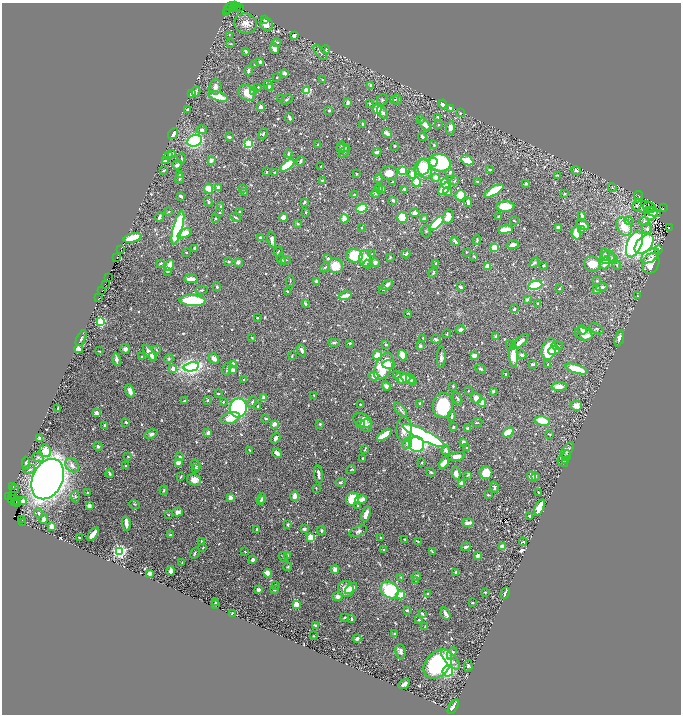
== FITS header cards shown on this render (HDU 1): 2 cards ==
NAXIS1  =                 1358
NAXIS2  =                 1424

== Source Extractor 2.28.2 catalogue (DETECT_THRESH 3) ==
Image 1358 x 1424 px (HDU 1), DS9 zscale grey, zoomed out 1/2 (1 PNG px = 2 x 2 image px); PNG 683 x 716 px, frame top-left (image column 2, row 1423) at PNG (2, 3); each listed source drawn as its Kron ellipse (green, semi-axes under 4 px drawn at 4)
Background 0.426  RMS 0.011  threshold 0.0342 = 3 sigma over >= 5 px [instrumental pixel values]
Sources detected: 862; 57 cannot appear on this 1/2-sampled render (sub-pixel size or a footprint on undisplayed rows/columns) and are neither listed nor drawn; of the other 805, the 500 brightest by FLUX_AUTO listed and drawn (305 fainter detections omitted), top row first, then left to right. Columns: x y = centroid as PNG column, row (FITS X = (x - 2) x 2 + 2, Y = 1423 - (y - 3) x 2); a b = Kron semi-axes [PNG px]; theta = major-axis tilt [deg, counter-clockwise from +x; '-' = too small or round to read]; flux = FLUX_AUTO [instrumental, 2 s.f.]
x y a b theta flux
235 6 3 2 - 71
230 7 4 4 - 55
237 7 3 1 - 45
239 7 2 1 - 21
233 8 3 1 - 33
227 9 2 1 - 18
226 13 3 2 - 54
265 20 3 2 - 5.6
245 23 11 10 - 19
267 24 7 6 - 15
229 35 4 3 - 1.9
294 36 4 3 - 8.5
277 43 4 3 - 4.4
231 44 4 3 - 1.9
274 49 5 3 - 12
325 50 4 3 - 3.4
246 51 4 2 - 3.8
320 53 9 2 -49 2.8
260 62 2 2 - 11
254 65 3 2 - 2
248 71 4 3 - 5.6
284 73 2 2 - 18
277 77 2 2 - 1.9
322 79 2 2 - 1.8
268 85 5 3 - 12
371 85 2 2 - 8.2
215 87 7 6 - 9.1
258 87 2 2 - 2.2
270 88 3 3 - 13
307 91 3 3 - 140
196 92 5 3 - 4.1
254 92 3 3 - 4.4
192 93 4 3 - 24
247 93 9 7 -36 30
218 96 10 4 -17 39
281 99 3 2 - 1.9
395 99 3 3 - 2
397 99 5 3 - 6.6
286 100 6 3 35 3.8
382 100 6 5 - 3.9
348 102 4 3 - 9.7
369 103 2 2 - 2.3
443 104 4 3 - 13
260 107 3 3 - 11
451 108 3 3 - 9.6
377 109 5 4 - 33
187 110 2 2 - 3.5
329 110 3 2 - 3.5
382 112 7 3 -53 8.5
460 113 2 2 - 1.8
438 117 3 3 - 3
289 118 5 2 - 7.5
421 119 3 2 - 2.4
362 124 3 2 - 5.3
425 125 7 4 -52 11
438 125 3 2 - 1.9
450 128 7 4 85 11
202 130 5 4 - 6.1
387 133 5 3 - 14
173 134 6 4 55 24
263 134 6 3 67 3.8
422 136 4 2 - 6.2
229 137 4 4 - 3.8
195 141 7 5 21 560
248 144 3 3 - 240
318 145 4 2 - 2
434 145 3 2 - 2.5
394 146 2 2 - 1.8
341 147 5 3 - 3.1
343 148 7 3 -5 5.6
345 152 7 2 49 2.8
377 152 4 3 - 6.7
172 154 3 2 - 7.9
288 154 4 3 - 3.6
169 156 4 3 - 5.9
181 158 5 2 - 2.1
165 160 4 2 - 3.5
211 160 3 3 - 12
467 160 6 4 -26 38
301 161 5 3 - 4.9
433 162 4 3 - 17
440 163 11 8 -14 240
177 165 5 3 - 7.1
287 165 8 4 39 80
320 167 2 2 - 3.4
422 167 9 7 57 76
425 169 10 7 -70 54
164 170 3 2 - 2.6
490 170 3 2 - 3.1
402 171 3 3 - 47
576 171 5 3 - 6.4
266 172 3 2 - 2.9
450 172 3 2 - 5.5
275 173 3 2 - 2.5
389 173 8 7 - 23
356 174 2 2 - 2.7
412 174 5 3 - 12
179 175 3 3 - 3.7
557 175 3 2 - 2.2
436 177 4 3 - 17
379 178 4 3 - 2.8
180 179 5 3 - 2.6
322 180 2 2 - 2.2
455 181 5 2 - 2.9
393 182 3 2 - 3.4
417 182 4 3 - 55
477 182 2 2 - 2.7
445 183 5 4 - 27
526 183 4 3 - 3.1
612 187 5 3 - 2.4
218 188 4 2 - 10
379 188 4 3 - 2.4
209 189 5 4 - 46
242 189 4 3 - 1.9
405 189 3 2 - 6.3
444 189 7 4 45 41
382 190 3 3 - 31
494 191 11 4 31 99
447 192 4 2 - 14
245 193 3 3 - 3.8
376 194 4 3 - 1.9
564 194 4 3 - 2.1
354 195 3 2 - 3.2
460 195 5 5 - 59
181 196 3 2 - 5.7
639 196 5 3 - 2
393 200 4 3 - 3.9
208 202 5 2 - 3.2
304 202 4 2 - 4.6
468 202 5 3 - 6.1
637 205 6 4 66 3.7
505 206 9 5 0 53
221 207 3 3 - 4.3
643 207 11 5 -1 12
649 207 6 5 - 6.7
664 207 2 1 - 87
362 208 5 3 - 120
240 211 3 2 - 2.8
169 212 4 3 - 2.6
220 212 3 2 - 2
306 212 2 2 - 2.7
653 212 8 4 -22 11
415 213 4 3 - 13
651 214 7 6 - 17
582 215 4 2 - 7
498 216 3 2 - 3
159 217 5 2 - 6.1
235 217 5 3 - 3.1
284 217 4 3 - 15
402 217 5 5 - 46
448 217 7 5 71 20
215 218 2 2 - 2.7
344 219 4 2 - 48
425 219 3 3 - 8.2
514 221 3 2 - 2
628 221 4 4 - 4.8
644 222 5 4 - 7.5
437 223 9 4 47 220
298 224 3 2 - 3.5
583 225 6 4 -36 21
558 227 3 2 - 8.5
624 227 10 7 -60 45
669 227 3 1 - 37
178 228 17 4 75 520
362 228 2 2 - 3
647 229 5 5 - 6.4
505 230 7 3 8 46
582 230 4 3 - 2.4
426 231 6 4 -78 3.5
185 233 8 4 24 29
576 233 7 5 -84 39
260 237 3 2 - 4
132 238 9 3 16 59
272 240 8 4 -82 9.4
477 240 5 2 - 3.8
455 241 5 2 - 6.7
634 244 14 7 67 430
644 244 11 7 47 460
512 245 6 4 12 10
494 247 3 3 - 89
195 248 3 2 - 3.5
121 249 3 1 - 13
659 249 4 3 - 1.9
278 252 5 2 - 3.6
466 252 2 2 - 2.3
186 253 2 2 - 1.9
372 254 4 3 - 2.3
406 254 5 3 - 5.2
605 254 7 4 -67 6.7
355 256 8 7 - 100
474 256 4 3 - 2.8
650 256 10 6 33 12
390 257 3 2 - 2.2
607 257 7 6 - 17
117 258 3 2 - 36
328 258 3 2 - 8
365 258 8 6 -88 29
281 259 5 4 - 4.4
612 259 6 4 -34 6.3
286 260 5 2 - 2
229 262 2 2 - 4.6
238 262 2 2 - 21
160 263 3 2 - 3.2
375 263 4 4 - 10
436 263 4 2 - 4
534 263 6 4 49 4.7
605 263 7 4 63 29
651 263 10 8 66 66
367 264 4 3 - 2.6
592 264 8 7 - 43
169 265 6 3 52 25
544 265 2 2 - 3.4
617 265 5 3 - 2.2
335 266 7 7 - 40
488 266 2 2 - 65
325 267 5 4 - 3.2
168 271 3 3 - 3.9
433 273 5 3 - 3.5
109 277 3 1 - 20
191 279 7 3 -2 20
290 281 6 2 85 2.1
316 281 3 3 - 6.5
597 281 3 2 - 1.9
105 284 2 1 - 12
387 285 6 4 33 14
535 285 7 4 10 91
217 287 3 3 - 2.5
461 287 3 2 - 8.6
602 287 6 3 8 4.7
559 288 3 2 - 2.2
383 289 3 2 - 7.3
201 290 6 3 9 3.9
596 290 3 2 - 11
102 291 2 1 - 7.1
288 291 3 2 - 2.9
345 296 7 2 16 23
637 296 2 2 - 4.2
99 298 2 2 - 16
192 300 13 5 -4 180
527 300 3 2 - 4.4
537 303 2 2 - 2.4
305 304 4 2 - 3.9
514 309 4 3 - 4.3
408 313 4 2 - 1.9
257 318 2 2 - 2.2
100 322 3 3 - 280
461 329 5 4 - 8.7
596 329 7 4 -29 4.6
582 330 5 3 - 14
447 334 4 2 - 2.1
584 334 9 6 -21 28
496 336 4 3 - 7.1
252 337 3 2 - 2
81 338 8 3 64 3.2
423 338 2 2 - 3.4
619 338 8 4 73 12
436 339 5 3 - 4.6
520 342 10 3 43 16
334 343 5 3 - 3.5
350 343 2 2 - 3.4
386 345 3 2 - 3.8
511 345 5 2 - 3.2
420 346 3 3 - 5.7
557 346 6 3 -7 3.8
79 349 4 3 - 18
125 349 5 5 - 7.3
156 349 4 2 - 1.9
549 349 11 7 75 120
302 350 6 3 -68 7
554 350 6 4 23 18
99 351 3 1 - 2.1
150 353 9 3 -55 21
377 355 5 3 - 41
402 355 5 3 - 34
474 355 3 2 - 23
522 355 4 4 - 6.1
292 356 3 2 - 2.6
514 356 12 4 -88 60
141 357 3 2 - 3
153 357 4 3 - 8.9
441 357 10 4 89 8.6
214 358 6 4 -46 10
169 359 5 4 - 2.8
116 360 6 3 -79 11
233 364 3 3 - 7.5
389 364 6 3 2 23
532 364 3 2 - 5.9
548 365 2 2 - 2.6
384 366 14 8 64 130
191 367 8 4 11 760
173 368 2 2 - 33
227 369 6 2 78 2.2
481 369 6 3 -37 3.5
576 369 11 4 -18 67
233 370 3 3 - 13
505 374 3 2 - 3.3
397 375 3 3 - 3.3
374 376 4 4 - 15
403 378 7 5 -6 22
408 379 7 4 -28 5.7
244 380 2 2 - 2.6
411 380 7 3 -55 3.9
386 386 4 3 - 7.3
453 386 3 2 - 2
559 387 7 4 1 19
130 391 7 3 -72 14
468 391 2 2 - 2.8
493 391 3 2 - 5.6
218 393 3 2 - 2
314 395 2 2 - 2.3
264 398 2 2 - 24
476 398 6 5 - 17
458 399 7 3 -68 3.2
185 400 3 2 - 3.6
207 400 3 3 - 2.6
223 402 3 2 - 2
252 402 6 3 64 3.4
420 403 4 3 - 5.2
482 403 4 3 - 20
360 405 3 2 - 2.6
258 406 3 2 - 5.7
443 406 13 10 79 130
576 406 5 5 - 19
238 408 9 8 - 440
58 409 3 2 - 4.1
400 410 9 4 -52 5.9
96 413 2 2 - 29
452 416 5 2 - 7.2
230 418 10 5 17 34
266 418 2 2 - 3.9
363 420 10 6 -23 31
542 421 7 4 -10 48
126 422 3 2 - 2.9
477 423 5 2 - 2.5
274 424 2 2 - 39
320 424 3 2 - 3
361 424 4 3 - 5.2
105 425 2 2 - 11
366 425 6 6 - 6.7
453 427 3 3 - 2.5
468 428 3 2 - 4.5
404 429 13 7 88 23
508 432 6 4 35 74
208 433 3 3 - 9.9
151 434 7 4 18 5.2
550 434 4 2 - 1.8
384 435 8 3 34 50
424 435 23 5 -27 570
276 438 5 4 - 7.6
40 439 3 3 - 32
463 442 3 3 - 9.5
407 443 6 4 67 5.5
417 444 8 7 - 260
98 446 4 3 - 3.5
467 448 4 2 - 2.8
365 449 4 2 - 2.4
250 450 3 2 - 3
446 450 4 3 - 9.8
567 450 9 5 55 8.1
45 451 6 5 - 30
277 453 5 3 - 13
128 456 2 2 - 2.3
566 456 6 3 69 4.9
179 457 3 2 - 6.6
457 457 8 4 9 16
38 458 6 4 -22 5.8
363 459 3 2 - 4.8
565 461 4 3 - 3.4
178 462 3 3 - 24
422 462 2 2 - 2.7
563 462 6 4 -45 3.4
26 463 6 4 -85 5.6
444 463 6 3 52 28
72 465 8 6 -48 12
196 465 6 3 -68 3
126 466 2 2 - 2
196 469 3 3 - 3
351 469 5 3 - 2.2
29 470 6 4 18 5.2
431 472 5 3 - 3
110 473 4 2 - 3.9
456 473 7 4 -83 14
486 473 6 6 - 41
318 474 9 3 -82 8.5
467 475 3 3 - 2.1
532 476 5 3 - 18
181 477 4 2 - 2.7
535 477 4 2 - 2
48 479 21 15 64 2200
194 480 7 5 -15 17
340 482 5 3 - 3.9
462 483 4 3 - 16
13 487 2 1 - 9.6
494 487 6 2 -72 4
15 488 3 1 - 2.6
316 488 2 2 - 2.4
164 490 4 3 - 3.9
538 492 2 2 - 3.7
88 493 2 2 - 2.4
12 495 3 1 - 16
488 495 4 3 - 2.2
75 496 6 4 -84 2.8
294 496 5 2 - 19
9 497 2 1 - 5.6
11 498 2 1 - 97
230 498 2 2 - 32
262 498 5 3 - 5
352 499 7 6 - 62
16 500 2 1 - 170
261 500 4 3 - 3.8
361 500 6 3 15 25
22 501 4 3 - 7.5
14 502 2 1 - 4.9
17 503 2 1 - 12
135 504 5 3 - 2.3
89 506 3 3 - 9.4
358 506 3 2 - 2.1
539 507 9 3 67 46
177 512 5 4 - 10
39 513 5 4 - 5.1
366 514 8 3 71 18
168 515 3 2 - 1.8
529 516 2 2 - 3.7
44 519 4 4 - 14
22 520 3 2 - 20
23 522 3 2 - 35
126 523 7 3 -83 14
468 523 6 3 3 10
288 525 3 3 - 3.5
51 526 3 3 - 26
257 529 3 3 - 3.6
304 529 3 2 - 9
321 530 4 3 - 4.1
358 531 9 5 22 6.8
93 534 8 3 51 21
170 535 4 2 - 2.9
79 537 2 2 - 2.4
311 537 3 3 - 120
380 537 2 2 - 1.9
405 539 2 2 - 2.7
201 541 3 2 - 2.4
418 542 3 2 - 2
523 542 4 2 - 1.8
466 547 5 3 - 4.6
503 547 4 3 - 23
203 548 3 2 - 2.2
384 550 2 2 - 3.5
119 551 3 3 - 800
245 551 3 2 - 1.9
433 552 3 2 - 2.7
195 553 6 3 59 3.1
288 555 2 2 - 1.9
478 555 3 2 - 14
283 557 5 2 - 2.1
253 560 3 2 - 12
182 563 3 2 - 1.9
288 567 4 2 - 2.7
335 570 4 3 - 15
171 571 5 3 - 17
456 572 4 3 - 2.8
149 573 3 2 - 18
268 573 4 3 - 27
416 576 5 3 - 4.9
401 577 3 3 - 2.7
416 581 3 2 - 1.9
276 585 2 2 - 2.3
351 588 7 3 41 27
346 589 8 7 - 22
258 590 3 3 - 6.1
274 590 4 3 - 3.5
390 590 10 7 -38 150
485 592 3 2 - 3
427 593 3 3 - 2.2
505 593 6 2 65 4.8
400 595 4 4 - 39
338 597 5 4 - 8.5
215 602 4 2 - 4.2
472 603 3 2 - 2.3
215 604 2 2 - 2.7
296 604 2 2 - 62
407 610 3 3 - 4
232 613 2 2 - 1.9
422 613 3 2 - 5.1
446 614 6 3 -65 9.7
345 618 3 2 - 2.6
351 619 3 2 - 4.1
419 620 3 2 - 2.9
315 626 3 2 - 4.7
425 627 3 2 - 3.3
394 633 2 2 - 3.6
314 636 2 2 - 2.5
357 639 4 2 - 6.6
401 651 7 5 -82 7.6
452 653 6 3 63 11
450 659 12 5 -48 18
438 664 16 11 46 300
468 666 5 4 - 4.4
448 671 5 5 - 130
404 684 6 3 34 8.9
453 707 8 2 59 24
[305 fainter detections neither listed nor drawn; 57 sub-pixel or undisplayed-footprint detections neither listed nor drawn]